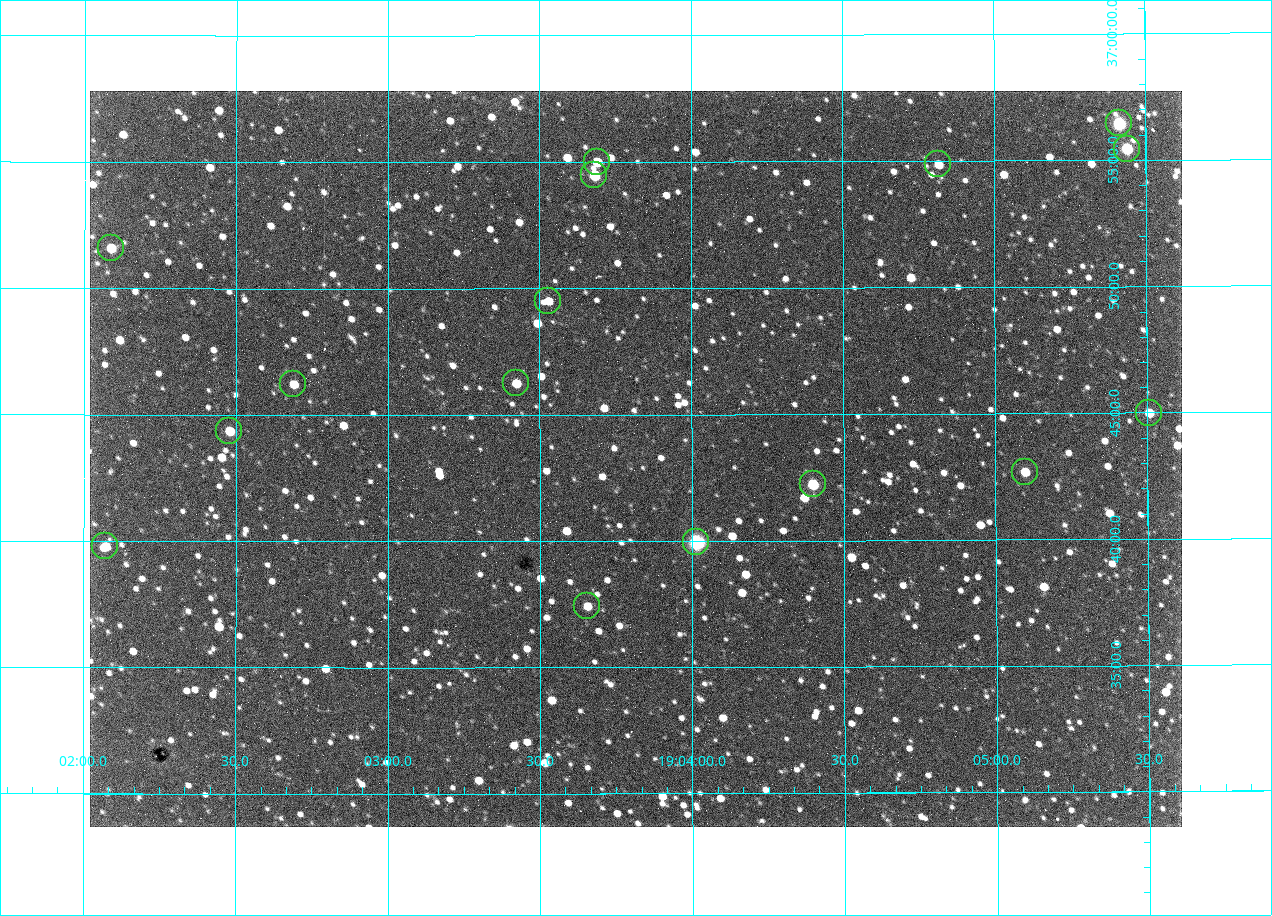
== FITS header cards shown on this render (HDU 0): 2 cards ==
NAXIS1  =                 1092 /fastest changing axis
NAXIS2  =                  736 /next to fastest changing axis

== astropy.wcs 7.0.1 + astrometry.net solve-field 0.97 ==
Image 1092 x 736 px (HDU 0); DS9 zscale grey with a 90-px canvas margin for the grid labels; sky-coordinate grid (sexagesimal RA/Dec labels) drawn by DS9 from the SOLVED WCS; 16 Tycho-2 reference stars matched to detected sources circled (green)
Header WCS: none
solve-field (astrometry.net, Tycho-2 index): SOLVED blind (the file carries no WCS)
Solved WCS: RA---TAN-SIP/DEC--TAN-SIP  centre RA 19:03:49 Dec +36:43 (285.95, +36.72 deg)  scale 2.37 arcsec/px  FOV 43.2' x 29.1'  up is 0 deg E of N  parity flipped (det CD > 0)
(file carries no celestial WCS; the grid is the blind solution)
Tycho-2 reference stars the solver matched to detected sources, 16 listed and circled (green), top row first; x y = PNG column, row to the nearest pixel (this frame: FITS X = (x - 90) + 1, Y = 736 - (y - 91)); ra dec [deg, ICRS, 3 dp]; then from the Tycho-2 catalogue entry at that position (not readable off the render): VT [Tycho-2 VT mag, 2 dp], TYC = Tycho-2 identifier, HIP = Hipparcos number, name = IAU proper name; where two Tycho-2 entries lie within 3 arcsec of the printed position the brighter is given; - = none
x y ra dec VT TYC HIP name
1119 123 286.353 +36.941 8.32 2652-644-1 93748 -
1127 149 286.360 +36.924 9.83 2652-14-1 - -
597 162 285.922 +36.917 10.48 2652-1249-1 - -
938 164 286.204 +36.915 10.94 2652-350-1 - -
594 175 285.920 +36.908 9.57 2652-218-1 - -
111 248 285.522 +36.860 10.88 2651-1921-1 - -
548 301 285.882 +36.825 10.95 2652-329-1 - -
516 383 285.856 +36.771 11.11 2652-1253-1 - -
293 384 285.672 +36.770 11.14 2651-2527-1 - -
1149 413 286.377 +36.750 10.72 2652-110-1 - -
229 431 285.620 +36.739 11.03 2651-1906-1 - -
1025 472 286.274 +36.711 10.88 2652-1070-1 - -
813 484 286.100 +36.704 10.14 2652-1649-1 - -
696 542 286.004 +36.666 8.52 2652-1368-1 - -
105 546 285.518 +36.663 10.71 2651-2245-1 - -
587 606 285.914 +36.624 11.11 2652-845-1 - -